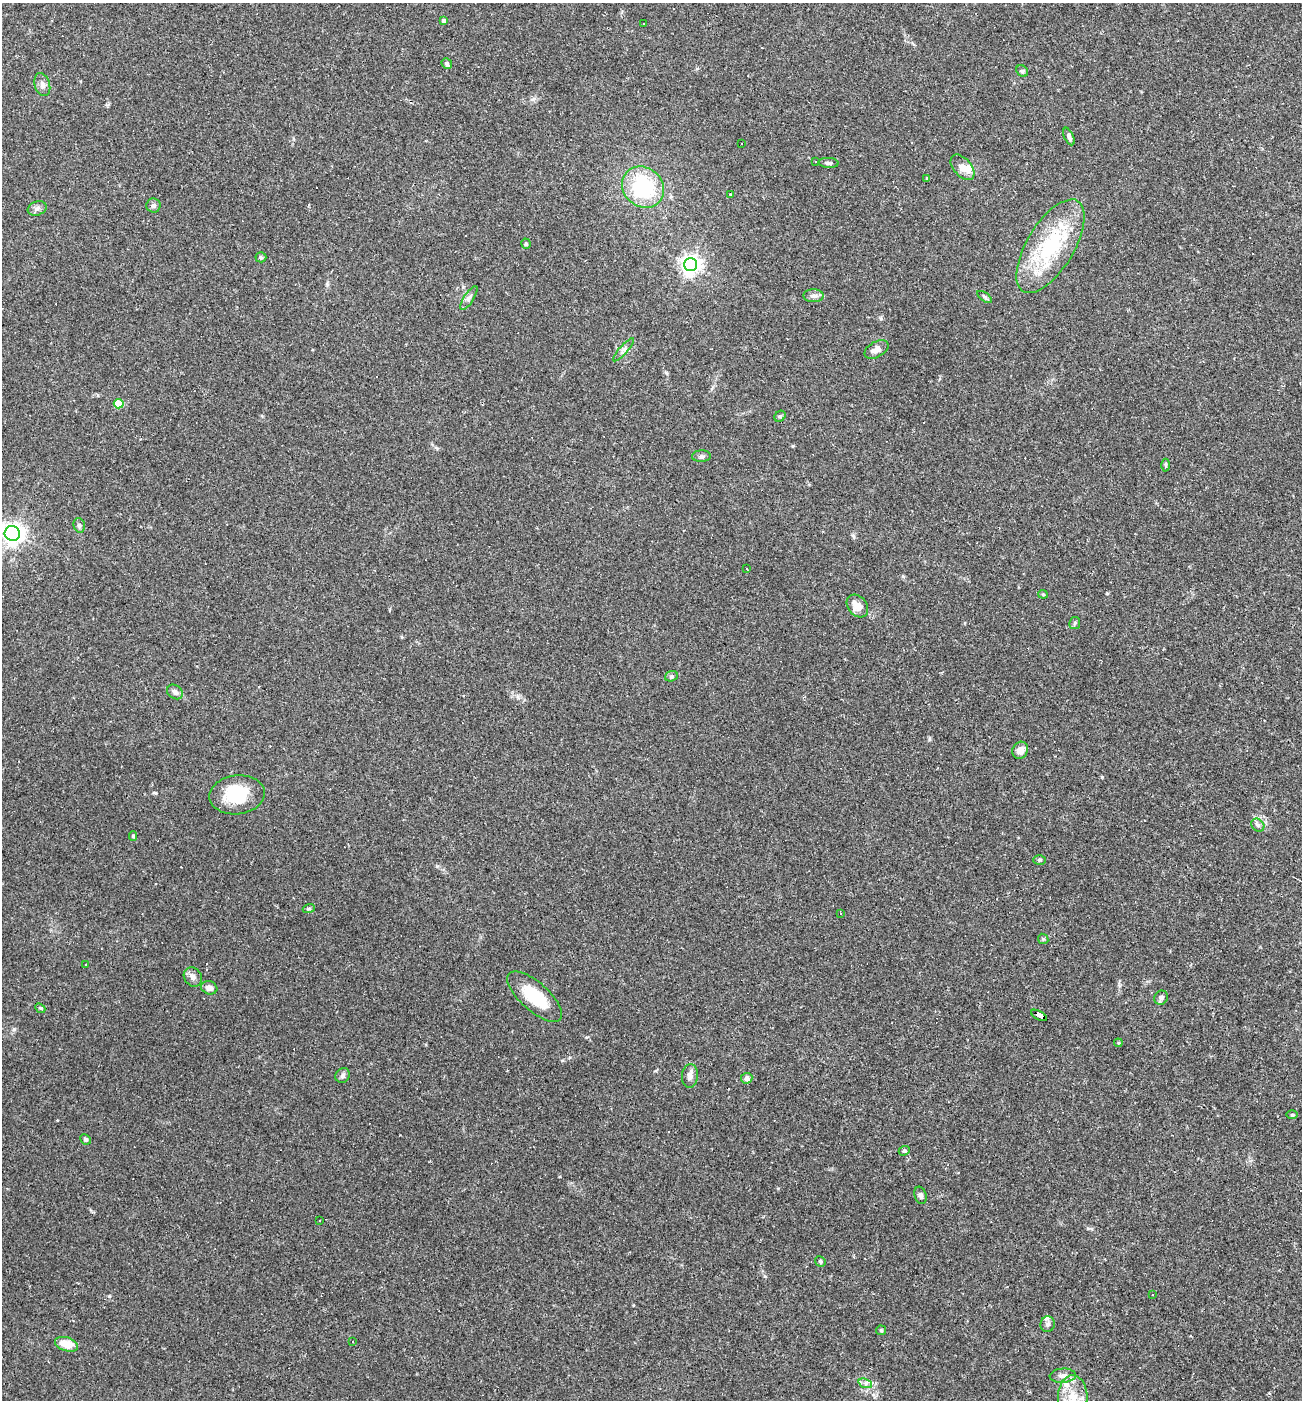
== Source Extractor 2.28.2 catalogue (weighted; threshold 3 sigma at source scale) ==
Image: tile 6 of 4 x 4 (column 2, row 2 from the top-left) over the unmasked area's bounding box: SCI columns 1437-2736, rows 2799-4196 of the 5606 x 5595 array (HDU 1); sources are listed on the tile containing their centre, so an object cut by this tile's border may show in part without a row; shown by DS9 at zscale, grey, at full resolution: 1 PNG px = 1 image px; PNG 1304 x 1402 px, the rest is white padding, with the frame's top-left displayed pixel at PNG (2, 3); every listed detection drawn as its Kron ellipse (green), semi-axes under 4 PNG px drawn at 4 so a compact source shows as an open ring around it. <1% of this frame is shown black and not used: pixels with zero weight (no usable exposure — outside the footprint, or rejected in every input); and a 3 px margin inside the footprint's outer edge (the drizzle kernel's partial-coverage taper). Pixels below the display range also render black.
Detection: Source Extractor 2.28.2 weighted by HDU 2 'WHT'; one run over the whole footprint, this tile lists its part. Background 0.109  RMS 0.0071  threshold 0.0318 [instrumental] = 3 sigma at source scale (4.5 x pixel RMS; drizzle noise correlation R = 1.50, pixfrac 1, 0.05/0.05 arcsec/px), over >= 5 px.
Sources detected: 95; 21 cosmic-ray / hot-pixel residue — neither listed nor drawn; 5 inside a brighter listed object's ellipse — not listed separately; the other 69 listed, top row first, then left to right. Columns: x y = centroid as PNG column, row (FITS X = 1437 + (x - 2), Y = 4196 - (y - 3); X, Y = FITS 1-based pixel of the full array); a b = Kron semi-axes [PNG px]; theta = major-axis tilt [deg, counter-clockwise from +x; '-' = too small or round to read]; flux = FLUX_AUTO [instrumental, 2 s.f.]
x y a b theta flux
444 21 4 4 - 2.8
644 23 3 2 - 0.87
447 64 6 5 - 1.3
1022 71 6 5 - 1.2
42 85 12 7 -74 3.3
1069 137 9 4 -66 2
742 144 2 2 - 0.65
815 162 3 2 - 0.98
828 163 10 5 -3 2
962 167 15 9 -48 6.2
927 178 4 3 - 0.66
643 187 22 19 -42 53
730 194 3 2 - 0.54
153 205 7 7 - 2.2
37 208 10 7 21 2.8
526 244 5 4 - 1.1
1050 246 53 23 59 61
261 257 5 5 - 0.94
690 265 6 6 - 390
813 296 10 6 0 2.7
985 297 8 4 -36 1.3
469 298 14 5 58 2.4
876 349 13 7 29 5.1
623 350 15 4 48 2.6
119 404 5 4 - 20
780 416 6 5 - 1.3
701 456 9 6 3 1.9
1166 465 6 4 -89 0.96
79 525 7 5 -75 1.6
12 533 8 7 - 410
747 569 3 3 - 3.2
1043 594 5 4 - 0.74
857 606 12 9 -51 6.9
1075 623 6 5 - 1.3
671 676 6 5 - 1.3
175 692 8 6 -36 2.9
1020 750 9 7 57 4.9
237 795 28 19 6 30
1258 825 7 5 -46 1.8
133 836 5 4 - 1
1039 860 6 5 - 1.2
309 908 6 4 19 1
840 913 3 2 - 1.2
1043 939 5 4 - 0.91
86 964 3 3 - 1.9
193 977 10 8 -56 3.3
209 988 8 6 -17 3.2
535 997 34 14 -42 31
1161 998 7 6 - 2.2
40 1008 6 4 -41 1
1039 1015 9 4 -29 230
1118 1043 4 3 - 0.68
343 1075 8 6 54 2
690 1076 12 8 83 3.5
747 1078 5 5 - 3.3
1292 1115 6 4 -1 0.78
85 1139 5 5 - 1.3
904 1151 5 4 - 1.3
920 1195 9 6 -72 2.1
319 1221 3 2 - 0.84
820 1261 5 5 - 1.3
1152 1295 3 2 - 0.65
1048 1324 8 7 - 2
881 1330 5 5 - 0.87
352 1342 3 2 - 0.5
66 1344 12 7 -17 12
1063 1376 13 7 3 4
865 1383 7 4 -19 1.9
1073 1397 22 14 -90 16
Overlapping masked pixels (flux is a lower limit): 1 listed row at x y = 1039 1015
Isophote crosses this tile's border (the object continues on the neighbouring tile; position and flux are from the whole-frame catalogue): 2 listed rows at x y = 12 533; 1073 1397
Unlisted compact peaks at least as high as the median listed source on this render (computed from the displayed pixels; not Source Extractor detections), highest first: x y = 109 1296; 1102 777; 14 1029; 155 793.